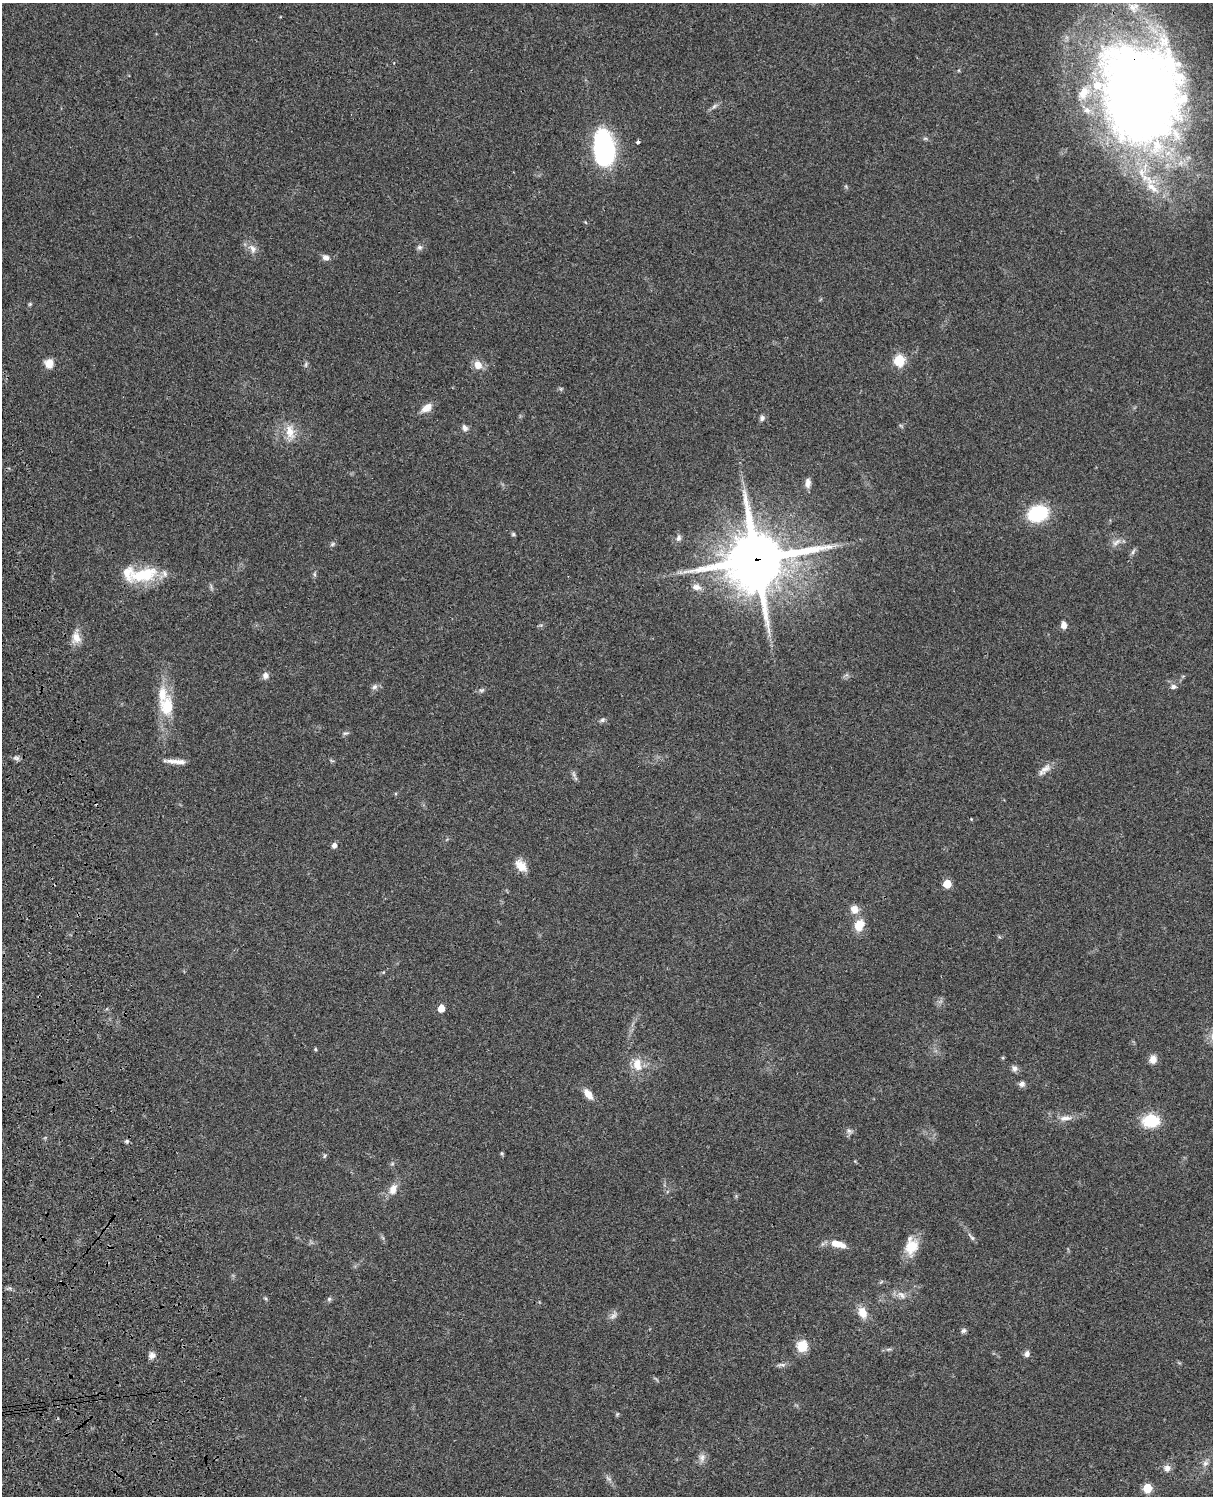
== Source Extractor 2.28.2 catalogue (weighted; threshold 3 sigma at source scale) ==
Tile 7 of 4 x 3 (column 3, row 2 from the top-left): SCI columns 2545-3755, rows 1773-3266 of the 5085 x 4926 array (HDU 1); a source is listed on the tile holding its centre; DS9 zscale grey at full resolution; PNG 1215 x 1498 px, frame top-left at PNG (2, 3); no overlay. Shown black and unused: <1% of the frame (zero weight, under 3 of 4 exposures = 6% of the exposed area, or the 3 px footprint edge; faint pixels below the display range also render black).
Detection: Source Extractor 2.28.2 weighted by HDU 2 'WHT'; one run over the whole footprint, this tile lists its part. Background 0.0787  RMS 0.006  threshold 0.0268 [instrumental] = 3 sigma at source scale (4.5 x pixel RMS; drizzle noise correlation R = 1.50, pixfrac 1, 0.05/0.05 arcsec/px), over >= 5 px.
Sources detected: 84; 5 inside a brighter listed object's ellipse — not listed separately; the other 79 listed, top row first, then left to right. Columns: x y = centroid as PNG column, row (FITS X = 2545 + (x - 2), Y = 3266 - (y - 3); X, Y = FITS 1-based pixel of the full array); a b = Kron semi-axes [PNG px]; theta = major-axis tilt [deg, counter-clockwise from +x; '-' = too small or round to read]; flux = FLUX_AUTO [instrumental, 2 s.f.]
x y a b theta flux
1141 94 88 68 -76 840
714 106 9 5 45 1.7
925 138 7 4 1 0.89
638 142 4 3 - 1.3
604 148 34 18 -83 92
1152 188 27 10 -43 13
419 247 7 7 - 1.6
253 249 13 8 -60 4
326 257 8 7 - 2.8
30 304 5 5 - 0.76
899 360 6 6 - 47
49 363 10 9 - 6.1
306 365 8 4 81 1
478 365 10 8 -55 6.1
426 408 14 9 37 5.4
762 418 8 7 - 1.7
465 428 8 7 - 2.2
290 432 22 11 -77 8.6
808 483 11 6 86 3.3
1038 513 19 14 22 36
513 534 5 5 - 0.9
679 538 9 6 77 1.9
1116 542 15 6 37 3.4
332 544 8 5 28 1.1
1133 552 9 5 56 1.5
756 559 20 18 20 4000
314 574 7 4 -89 0.97
144 575 41 17 13 26
696 587 12 8 -11 3.6
1064 625 9 7 -88 3.1
76 638 14 11 -78 6.3
265 675 9 8 - 2.6
374 687 9 7 32 1.9
1173 687 9 6 8 2
482 690 9 5 25 1.3
167 706 30 20 -89 19
602 720 7 5 18 1.3
346 733 9 5 14 1.2
16 758 10 5 -15 1.7
176 761 28 5 -4 5
1044 770 21 8 42 4.2
971 819 4 3 - 0.5
334 845 6 5 - 2.8
521 866 17 10 -48 6.6
947 884 5 5 - 18
854 909 11 10 - 4.8
859 925 17 12 66 8.4
441 1008 5 5 - 11
315 1049 4 4 - 0.77
1153 1059 11 9 87 4
637 1065 16 11 -81 8.4
1014 1068 8 7 - 2.3
1022 1084 7 7 - 2.4
588 1094 13 7 -53 6.1
1065 1118 18 7 7 4.6
1151 1121 18 14 2 20
849 1131 9 6 -23 1.9
127 1141 6 5 - 1.1
502 1153 6 4 -69 0.78
324 1156 6 4 87 0.79
393 1189 16 10 69 5.2
971 1237 15 4 -48 1.8
838 1244 19 7 -17 8.4
911 1246 21 14 83 13
902 1295 14 7 -41 3.4
329 1299 6 6 - 1.1
863 1313 13 9 -68 7.4
613 1315 12 7 44 2.5
963 1331 8 6 43 1.4
802 1346 13 12 - 9.7
1027 1354 8 6 84 2.2
152 1356 9 8 - 2.7
781 1365 13 4 5 1.8
617 1414 6 4 45 0.69
702 1458 13 8 81 3.3
1205 1463 8 7 - 2.1
1167 1468 9 8 - 3
608 1479 10 5 -39 1.7
1147 1488 5 5 - 25
Overlapping masked pixels (flux is a lower limit): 2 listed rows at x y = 1141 94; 756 559
Isophote crosses this tile's border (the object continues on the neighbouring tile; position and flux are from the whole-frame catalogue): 1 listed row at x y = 1141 94